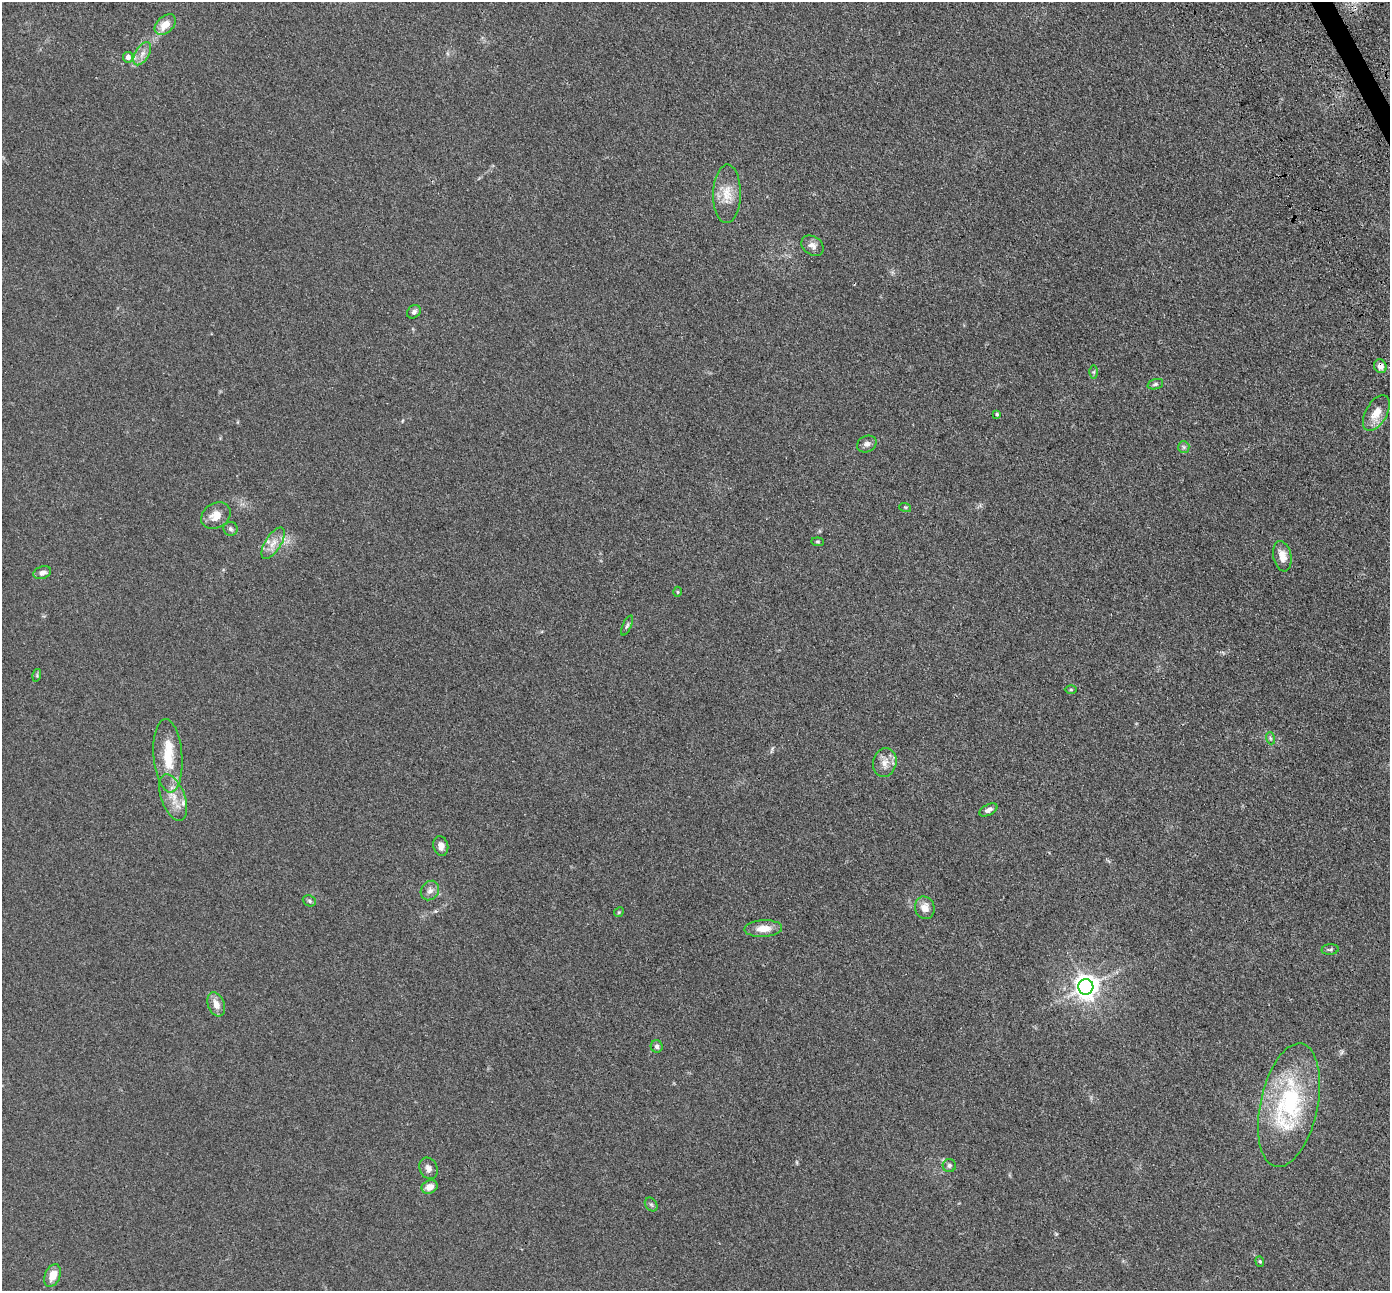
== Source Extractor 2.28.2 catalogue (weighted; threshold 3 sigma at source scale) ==
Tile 10 of 4 x 4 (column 2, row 3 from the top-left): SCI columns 1588-2975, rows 1764-3052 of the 5945 x 5933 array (HDU 1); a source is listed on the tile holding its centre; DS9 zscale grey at full resolution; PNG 1392 x 1293 px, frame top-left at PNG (2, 2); each listed source drawn as its Kron ellipse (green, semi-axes under 4 px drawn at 4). Shown black and unused: <1% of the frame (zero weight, under 3 of 4 exposures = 11% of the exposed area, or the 3 px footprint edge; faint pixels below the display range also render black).
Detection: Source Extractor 2.28.2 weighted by HDU 2 'WHT'; one run over the whole footprint, this tile lists its part. Background 0.106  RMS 0.0067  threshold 0.03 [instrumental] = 3 sigma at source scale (4.5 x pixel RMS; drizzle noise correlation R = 1.50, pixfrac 1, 0.05/0.05 arcsec/px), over >= 5 px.
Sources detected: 49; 3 inside a brighter listed object's ellipse — not listed separately; the other 46 listed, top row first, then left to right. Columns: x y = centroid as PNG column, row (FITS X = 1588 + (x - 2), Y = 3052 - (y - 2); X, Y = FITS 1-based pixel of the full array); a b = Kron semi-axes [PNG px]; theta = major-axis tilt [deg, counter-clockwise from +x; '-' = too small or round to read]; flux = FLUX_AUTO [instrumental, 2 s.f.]
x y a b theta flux
165 25 12 8 43 8.2
142 54 13 7 59 4.2
128 57 5 5 - 3.4
727 194 29 14 89 12
812 246 12 9 -35 3.5
414 312 7 6 - 2
1380 366 7 6 - 3.5
1094 372 6 4 89 0.97
1155 384 8 5 18 1.3
1376 413 19 10 60 10
997 414 4 3 - 0.82
867 444 10 8 25 2.7
1184 447 6 5 - 1.2
905 507 6 4 -18 0.7
216 516 15 12 33 8.1
230 529 7 7 - 1.7
818 542 6 4 -7 0.79
273 543 18 8 58 6.2
1282 556 15 9 -78 7.2
42 573 9 6 18 2.8
678 592 5 3 - 0.6
627 626 11 4 66 1.3
37 675 6 4 74 0.76
1071 689 6 4 0 0.8
1270 738 6 4 -71 1
168 756 37 14 -86 20
885 763 14 11 75 5.9
173 798 24 12 -69 10
988 810 10 5 27 2.6
441 846 10 7 -77 3.2
430 890 10 8 54 3.3
309 901 7 5 -23 1.2
925 908 11 9 -75 5.6
619 912 5 4 - 0.72
763 928 19 8 3 8
1330 949 8 5 5 1.2
1086 987 8 7 - 570
216 1004 12 8 -68 5.8
657 1046 6 6 - 1.9
1289 1105 63 28 78 83
949 1165 6 6 - 1.7
428 1168 11 8 -65 3.1
430 1187 8 6 20 6.2
651 1205 7 5 -53 1.3
1260 1261 5 4 - 0.79
52 1276 12 7 66 7.9
Overlapping masked pixels (flux is a lower limit): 1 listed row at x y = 1380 366